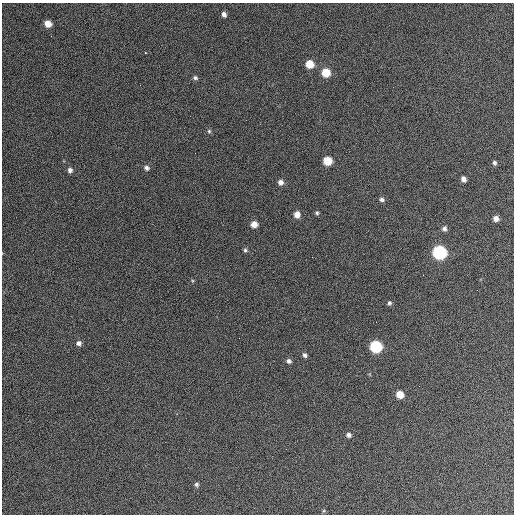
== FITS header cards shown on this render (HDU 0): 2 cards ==
NAXIS1  =                  512 / Axis length
NAXIS2  =                  512 / Axis length

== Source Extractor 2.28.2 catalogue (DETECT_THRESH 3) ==
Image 512 x 512 px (HDU 0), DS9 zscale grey, 1 PNG px = 1 image px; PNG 516 x 516 px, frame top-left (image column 1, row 512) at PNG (2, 3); no overlay
Background 468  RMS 23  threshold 67.7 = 3 sigma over >= 5 px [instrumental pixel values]
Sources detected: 31; all 31 listed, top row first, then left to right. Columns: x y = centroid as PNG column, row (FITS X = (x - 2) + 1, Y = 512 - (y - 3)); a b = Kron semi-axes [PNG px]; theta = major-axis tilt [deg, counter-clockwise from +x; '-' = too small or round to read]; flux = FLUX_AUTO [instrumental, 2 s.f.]
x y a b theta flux
224 14 6 5 - 5700
48 24 6 5 - 17000
51 36 3 2 - 1400
145 53 3 2 - 1900
310 64 6 6 - 29000
326 72 6 6 - 38000
195 78 6 5 - 3300
209 131 5 5 - 2500
327 161 6 6 - 35000
494 163 5 4 - 3300
147 168 7 6 - 4700
70 170 6 6 - 4900
463 179 5 4 - 7200
280 182 6 6 - 6800
382 200 7 5 -15 3900
317 213 5 5 - 2600
297 214 6 6 - 12000
496 219 6 5 - 9100
254 224 6 5 - 13000
444 229 6 5 - 5100
245 250 6 5 - 2700
440 252 7 7 - 270000
312 257 2 2 - 750
389 303 5 5 - 3100
79 343 6 5 - 5300
376 347 7 7 - 150000
305 355 6 5 - 3800
289 361 6 5 - 4600
400 394 6 6 - 21000
349 435 5 5 - 5100
197 484 5 4 - 3100